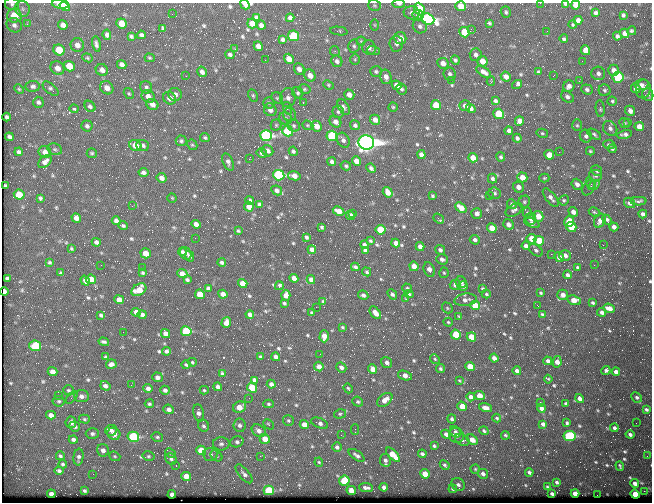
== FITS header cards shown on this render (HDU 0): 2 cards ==
NAXIS1  =                  650 / Width of table row in bytes
NAXIS2  =                  500 / Number of rows in table

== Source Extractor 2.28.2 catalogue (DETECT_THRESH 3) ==
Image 650 x 500 px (HDU 0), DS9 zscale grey, 1 PNG px = 1 image px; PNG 654 x 504 px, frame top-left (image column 1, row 500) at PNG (2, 3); each listed source drawn as its Kron ellipse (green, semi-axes under 4 px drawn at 4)
Background 373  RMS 1.5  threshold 4.57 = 3 sigma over >= 5 px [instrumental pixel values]
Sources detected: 692; of the 692, the 500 brightest by FLUX_AUTO listed and drawn (192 fainter detections omitted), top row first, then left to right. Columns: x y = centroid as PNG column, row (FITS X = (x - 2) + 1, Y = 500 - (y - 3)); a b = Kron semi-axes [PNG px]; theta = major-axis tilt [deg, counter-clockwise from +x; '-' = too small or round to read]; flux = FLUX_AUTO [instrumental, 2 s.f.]
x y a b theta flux
540 3 2 2 - 360
12 4 7 6 - 230
60 4 8 4 -6 2000
245 4 5 4 - 360
399 4 6 3 -1 370
565 4 4 4 - 130
375 5 6 5 - 170
575 5 4 4 - 750
65 6 5 4 - 1100
461 6 5 5 - 1500
22 9 8 7 - 400
419 9 6 5 - 4000
506 12 6 5 - 190
412 13 8 6 -9 360
596 13 4 4 - 240
172 14 2 2 - 440
418 15 6 5 - 340
623 15 4 3 - 180
14 16 7 7 - 2300
256 18 4 3 - 190
290 18 4 4 - 290
428 19 7 5 -21 25000
578 20 4 4 - 440
122 23 5 5 - 1700
489 23 4 3 - 160
27 24 3 3 - 210
252 24 5 4 - 1100
14 25 8 7 - 380
63 25 5 4 - 530
261 25 4 4 - 360
375 25 6 4 -89 130
573 25 4 4 - 130
420 26 7 6 - 320
163 28 4 3 - 130
471 29 3 2 - 190
339 31 9 4 -7 160
547 31 3 2 - 150
632 31 4 4 - 180
464 32 5 5 - 2800
625 33 5 4 - 580
107 35 5 4 - 310
141 35 4 4 - 240
131 36 4 3 - 170
293 36 5 5 - 4100
617 36 4 4 - 250
400 38 6 6 - 1200
564 39 4 3 - 190
283 40 4 3 - 250
361 41 4 4 - 130
96 44 8 4 -78 290
396 44 8 7 - 350
77 45 7 6 - 580
258 46 5 4 - 620
354 46 6 5 - 230
369 47 7 6 - 460
235 49 3 2 - 180
59 50 6 5 - 2600
585 50 5 4 - 780
335 51 5 4 - 170
373 51 6 4 -19 150
230 55 4 4 - 240
476 55 6 6 - 340
87 58 5 4 - 140
150 58 5 3 - 130
289 59 5 4 - 960
355 59 5 5 - 140
265 60 2 2 - 210
455 60 4 4 - 190
337 61 6 5 - 320
482 61 5 5 - 1100
582 61 2 2 - 130
443 63 6 5 - 620
122 64 5 4 - 450
69 66 5 5 - 2000
57 68 7 6 - 820
299 69 6 5 - 490
102 70 6 5 - 560
614 70 5 5 - 520
376 71 6 5 - 200
202 72 5 4 - 350
484 72 8 4 -34 500
538 72 3 3 - 130
598 73 7 6 - 350
450 74 7 6 - 280
310 75 6 5 - 760
186 76 2 2 - 250
553 76 3 2 - 150
386 77 7 5 -75 480
506 77 5 4 - 520
618 77 5 5 - 8300
451 80 2 2 - 1100
491 81 5 3 - 160
579 81 2 2 - 170
517 84 5 3 - 550
328 85 5 4 - 130
396 85 5 4 - 710
641 85 7 5 9 340
33 86 7 5 5 310
569 86 6 5 - 440
146 87 6 6 - 250
107 88 7 6 - 750
636 88 5 4 - 530
19 89 5 4 - 130
51 89 9 5 -39 250
304 89 6 5 - 170
402 89 5 5 - 190
587 89 6 5 - 260
643 89 9 7 81 530
604 90 6 5 - 200
298 93 6 5 - 190
129 94 6 4 -57 160
175 94 7 6 - 370
253 95 6 4 -64 150
349 95 5 5 - 640
648 95 6 5 - 230
148 96 7 6 - 680
567 97 7 5 -34 320
170 98 7 6 - 700
277 98 6 5 - 180
288 98 9 7 -88 490
495 101 4 3 - 240
612 101 4 4 - 160
38 102 5 5 - 250
303 102 3 2 - 820
269 103 5 5 - 170
152 104 6 5 - 630
436 105 5 4 - 2200
90 106 6 5 - 260
465 106 5 5 - 390
344 107 8 5 -58 270
393 107 4 4 - 130
287 108 6 4 -72 140
471 108 5 4 - 310
74 109 4 3 - 330
600 109 8 4 -85 190
270 110 7 6 - 490
630 111 5 4 - 480
338 112 6 5 - 200
290 114 6 6 - 240
499 114 5 5 - 3700
7 117 4 3 - 220
286 118 7 6 - 290
375 120 5 5 - 530
519 121 4 4 - 650
335 122 6 5 - 540
628 122 3 2 - 380
625 123 6 4 -40 140
276 125 5 5 - 160
308 125 6 4 -20 130
355 125 5 5 - 230
577 125 6 5 - 160
87 126 5 5 - 280
294 126 6 5 - 230
316 126 5 5 - 1000
639 127 5 4 - 1000
610 128 8 6 -48 340
288 131 5 5 - 7400
509 131 4 4 - 300
542 133 6 4 -14 140
594 134 7 4 -32 200
624 134 8 4 10 340
266 135 6 5 - 18000
332 136 5 5 - 8600
586 136 6 6 - 280
9 137 4 4 - 280
205 138 5 4 - 170
517 138 4 4 - 270
343 140 8 6 -60 310
181 141 5 5 - 210
366 142 8 7 - 94000
609 144 6 5 - 230
135 145 6 5 - 1600
143 145 6 5 - 330
192 145 6 4 -41 150
55 149 7 5 -20 210
612 149 4 4 - 170
267 151 6 5 - 450
293 151 4 4 - 200
590 151 4 3 - 130
19 152 4 4 - 250
45 152 6 6 - 580
559 152 2 2 - 400
92 153 5 5 - 140
262 153 5 4 - 390
421 154 4 4 - 430
549 155 5 4 - 1400
501 157 4 4 - 200
473 158 5 4 - 1100
249 159 3 2 - 1500
357 161 5 4 - 1000
45 162 8 5 41 470
228 162 9 5 -66 400
332 162 4 4 - 310
346 166 5 4 - 190
371 168 5 3 - 270
597 170 6 5 - 230
143 172 5 4 - 310
279 175 6 5 - 15000
294 176 6 4 -12 600
595 176 6 5 - 210
522 177 5 5 - 1100
161 178 5 4 - 520
544 178 5 4 - 130
492 179 5 4 - 230
590 183 6 3 -62 130
577 184 6 5 - 450
594 185 6 3 32 380
5 186 4 3 - 170
518 187 5 5 - 570
589 188 9 6 53 260
277 190 6 4 -28 340
388 192 6 4 -55 900
495 193 6 5 - 210
19 195 5 5 - 2700
432 196 3 3 - 140
489 196 2 2 - 130
40 198 4 3 - 170
172 198 4 4 - 130
551 198 11 5 -52 460
564 200 5 5 - 170
250 201 5 4 - 250
639 201 8 3 2 230
524 202 6 5 - 180
629 203 6 5 - 360
259 204 4 3 - 240
512 204 5 4 - 250
132 206 2 2 - 220
249 207 5 4 - 820
461 208 6 4 -40 1200
514 210 9 5 31 310
338 211 6 4 -26 860
527 212 5 4 - 130
573 212 5 4 - 500
594 212 6 3 -27 140
353 213 3 2 - 210
477 214 5 5 - 530
643 214 4 4 - 340
350 215 4 4 - 450
538 216 5 5 - 1000
76 218 5 4 - 570
439 219 6 2 -38 280
531 219 6 5 - 380
607 220 5 4 - 240
116 221 4 4 - 330
569 221 5 5 - 1800
600 221 7 5 66 530
532 223 8 4 -22 380
196 224 5 4 - 510
508 224 5 5 - 600
123 226 5 4 - 190
322 227 3 3 - 150
571 227 5 5 - 2100
614 227 4 4 - 440
492 228 5 4 - 1600
380 230 5 4 - 2800
238 231 3 3 - 130
306 237 3 3 - 170
195 238 2 2 - 290
532 239 5 4 - 1800
475 240 5 4 - 320
370 241 3 3 - 130
539 241 5 5 - 2000
96 242 4 4 - 330
396 243 4 4 - 630
364 245 4 3 - 240
603 245 2 2 - 470
526 246 4 4 - 430
420 247 4 4 - 510
71 248 4 3 - 130
312 250 4 4 - 540
365 250 4 4 - 210
440 250 5 4 - 270
536 250 8 5 -39 260
182 252 4 4 - 230
146 253 5 5 - 1300
186 253 6 5 - 280
551 254 2 2 - 1200
565 255 6 5 - 460
190 256 6 3 -64 210
559 257 5 4 - 600
442 259 6 5 - 360
49 262 4 3 - 160
222 262 4 3 - 260
101 265 2 2 - 330
594 265 2 2 - 150
414 266 5 4 - 920
142 267 2 2 - 210
355 267 4 3 - 210
577 267 3 3 - 150
429 270 7 5 -69 590
367 272 5 4 - 150
61 273 4 3 - 180
143 273 3 3 - 140
444 273 5 4 - 130
182 274 5 4 - 760
567 275 4 3 - 300
7 278 4 3 - 190
294 278 4 4 - 580
91 279 5 4 - 1900
311 279 4 4 - 440
187 280 4 3 - 190
85 281 5 4 - 350
461 282 6 5 - 260
243 284 5 4 - 1300
455 285 5 5 - 530
279 286 4 3 - 180
463 286 5 4 - 310
208 288 4 4 - 260
407 288 5 5 - 210
483 289 4 3 - 210
139 290 8 5 32 1500
4 291 4 3 - 540
541 293 4 3 - 140
200 294 5 4 - 1600
223 294 4 4 - 590
392 294 6 4 -49 220
409 294 4 4 - 150
486 294 4 3 - 150
286 295 5 4 - 800
363 295 5 4 - 290
563 295 5 5 - 670
406 299 3 3 - 130
119 300 5 4 - 1000
465 300 11 6 7 500
574 300 7 4 -18 1100
323 301 4 3 - 130
284 303 3 3 - 160
593 303 4 3 - 180
475 305 5 4 - 1700
538 306 3 2 - 490
316 307 2 2 - 780
447 308 6 4 -49 140
609 308 6 4 -20 800
136 312 4 4 - 560
602 312 4 4 - 340
312 313 4 3 - 220
375 313 7 4 -51 750
250 314 4 4 - 440
542 314 4 3 - 150
101 315 4 3 - 180
142 315 4 4 - 330
459 317 3 2 - 130
448 322 5 4 - 130
226 323 5 5 - 570
342 327 4 3 - 130
186 331 5 4 - 6300
123 332 2 2 - 390
165 333 5 4 - 480
456 335 5 5 - 3400
324 336 6 4 90 1200
471 337 5 4 - 1800
104 342 5 3 - 180
35 346 6 5 - 4000
167 351 4 4 - 310
320 354 2 2 - 170
106 357 4 3 - 130
260 357 4 3 - 200
276 357 4 4 - 420
494 358 4 4 - 460
435 359 5 4 - 140
548 361 4 3 - 330
192 362 4 3 - 130
557 362 6 4 79 700
387 363 6 5 - 390
111 364 5 4 - 410
186 365 4 3 - 160
319 366 5 4 - 710
341 367 5 4 - 400
470 367 5 4 - 2300
373 369 5 4 - 960
440 369 4 3 - 170
517 371 4 3 - 330
606 371 5 3 - 250
52 372 5 4 - 650
616 372 4 4 - 500
222 373 4 3 - 160
405 375 7 4 -15 620
157 377 5 4 - 380
548 379 4 2 - 130
254 380 4 4 - 310
459 381 4 3 - 130
271 384 4 4 - 380
131 385 2 2 - 210
105 386 5 4 - 390
218 387 4 4 - 310
148 388 4 4 - 360
252 388 5 4 - 3000
348 388 5 3 - 130
69 390 5 5 - 190
165 390 5 4 - 350
204 390 4 4 - 130
58 395 2 2 - 460
81 396 7 6 - 440
480 396 5 4 - 1300
72 397 7 3 48 190
471 397 4 4 - 440
637 397 5 5 - 240
249 398 2 2 - 140
580 398 4 4 - 430
385 400 9 5 39 730
59 401 6 5 - 200
358 402 5 5 - 170
540 402 3 2 - 130
149 404 4 4 - 190
268 404 5 4 - 160
566 404 4 3 - 250
462 406 5 4 - 1200
240 407 7 5 26 1300
486 408 6 4 -14 510
541 408 4 4 - 460
169 409 5 4 - 420
646 410 4 3 - 200
199 413 8 5 -79 450
340 414 6 4 16 160
51 415 5 4 - 570
497 418 4 4 - 130
84 419 5 4 - 160
452 419 4 3 - 190
288 420 5 5 - 170
71 422 6 5 - 480
320 423 9 5 -21 350
567 423 3 3 - 160
636 423 2 2 - 150
269 424 6 4 -45 160
543 424 4 4 - 410
240 425 6 6 - 320
304 425 5 4 - 890
75 426 5 5 - 300
204 426 6 5 - 240
614 428 4 3 - 290
111 430 6 5 - 380
355 430 5 2 - 170
259 431 7 5 -36 520
484 431 5 4 - 160
455 432 6 5 - 270
92 434 6 5 - 270
114 434 6 6 - 880
446 434 5 4 - 400
630 434 4 3 - 260
341 435 3 2 - 160
456 435 7 7 - 400
505 435 4 3 - 140
569 436 6 5 - 13000
133 437 6 5 - 9000
157 437 6 4 -14 180
73 439 4 4 - 270
265 439 5 5 - 1200
462 440 8 5 -31 280
472 440 6 4 -36 950
237 442 7 5 19 270
221 444 8 6 1 360
434 446 3 3 - 170
337 447 5 4 - 290
103 450 6 6 - 440
201 450 5 4 - 2300
170 453 5 4 - 140
210 454 7 6 - 330
422 454 4 3 - 270
357 455 9 4 -34 310
393 455 9 4 -45 2100
60 456 4 4 - 190
115 456 6 4 -22 130
148 456 6 4 -13 170
216 456 6 4 -39 180
260 456 2 2 - 680
647 456 2 2 - 130
78 457 8 5 83 310
171 459 6 5 - 240
385 460 6 5 - 350
319 462 5 4 - 140
63 464 4 3 - 170
445 465 5 4 - 190
176 466 3 2 - 230
620 466 5 3 - 140
475 469 4 4 - 130
59 471 4 3 - 250
529 472 4 3 - 260
93 474 2 2 - 280
244 474 11 5 -49 370
425 474 5 4 - 1500
483 474 5 4 - 380
186 476 5 4 - 950
344 481 5 5 - 4700
557 482 4 3 - 210
635 483 4 3 - 550
458 485 7 6 - 330
384 487 4 3 - 350
547 487 3 3 - 130
366 488 7 3 -6 310
453 489 4 3 - 180
269 490 5 4 - 6500
351 490 5 4 - 970
84 491 4 3 - 160
644 491 2 2 - 1700
575 493 4 4 - 940
51 494 4 4 - 430
172 494 4 4 - 480
552 494 4 3 - 240
635 494 5 4 - 1900
597 495 2 2 - 280
At the frame edge (FLAGS 8, measured only in part): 9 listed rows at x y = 540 3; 12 4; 60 4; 245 4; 399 4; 565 4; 575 5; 461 6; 419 9
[192 fainter detections neither listed nor drawn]